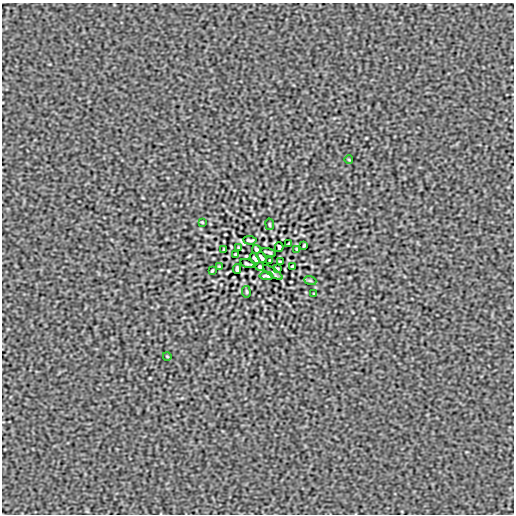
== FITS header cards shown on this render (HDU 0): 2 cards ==
NAXIS1  =                  512
NAXIS2  =                  512

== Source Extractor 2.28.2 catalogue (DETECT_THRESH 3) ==
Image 512 x 512 px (HDU 0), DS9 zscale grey, 1 PNG px = 1 image px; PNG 516 x 516 px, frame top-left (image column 1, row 512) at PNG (2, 3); each listed source drawn as its Kron ellipse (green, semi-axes under 4 px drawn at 4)
Background 6.52e-10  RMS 7.6e-07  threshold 2.29e-06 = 3 sigma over >= 5 px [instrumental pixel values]
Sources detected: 30; all 30 listed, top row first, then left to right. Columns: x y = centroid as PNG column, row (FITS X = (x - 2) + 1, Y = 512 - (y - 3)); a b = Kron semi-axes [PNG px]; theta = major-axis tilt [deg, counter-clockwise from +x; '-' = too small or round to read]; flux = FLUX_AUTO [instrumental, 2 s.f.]
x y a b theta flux
349 160 4 2 - 3.6e-05
202 222 3 2 - 3.8e-05
270 224 6 3 -81 4.9e-05
250 240 7 2 -4 7.6e-05
289 243 3 2 - 3.9e-05
304 245 3 2 - 5.2e-05
279 247 5 3 - 7.7e-05
239 248 4 2 - 4.3e-05
256 249 4 3 - 6.5e-05
297 249 3 2 - 4.6e-05
224 250 3 2 - 4.5e-05
269 252 7 2 -17 6.3e-05
236 254 3 2 - 5.4e-05
261 257 6 3 -58 8.8e-05
255 259 6 3 -58 8.8e-05
270 260 3 2 - 3.8e-05
280 262 3 2 - 5.4e-05
247 264 7 2 -17 6.3e-05
292 266 3 2 - 4.5e-05
219 267 3 2 - 4.6e-05
260 267 4 3 - 6.5e-05
277 268 4 2 - 4.3e-05
237 269 5 3 - 7.7e-05
212 271 3 2 - 5.2e-05
273 272 11 2 -35 7.4e-05
266 276 7 2 -4 7.6e-05
310 280 6 4 -19 5.9e-05
246 292 6 3 -81 4.9e-05
314 294 3 2 - 3.8e-05
167 356 4 2 - 3.7e-05